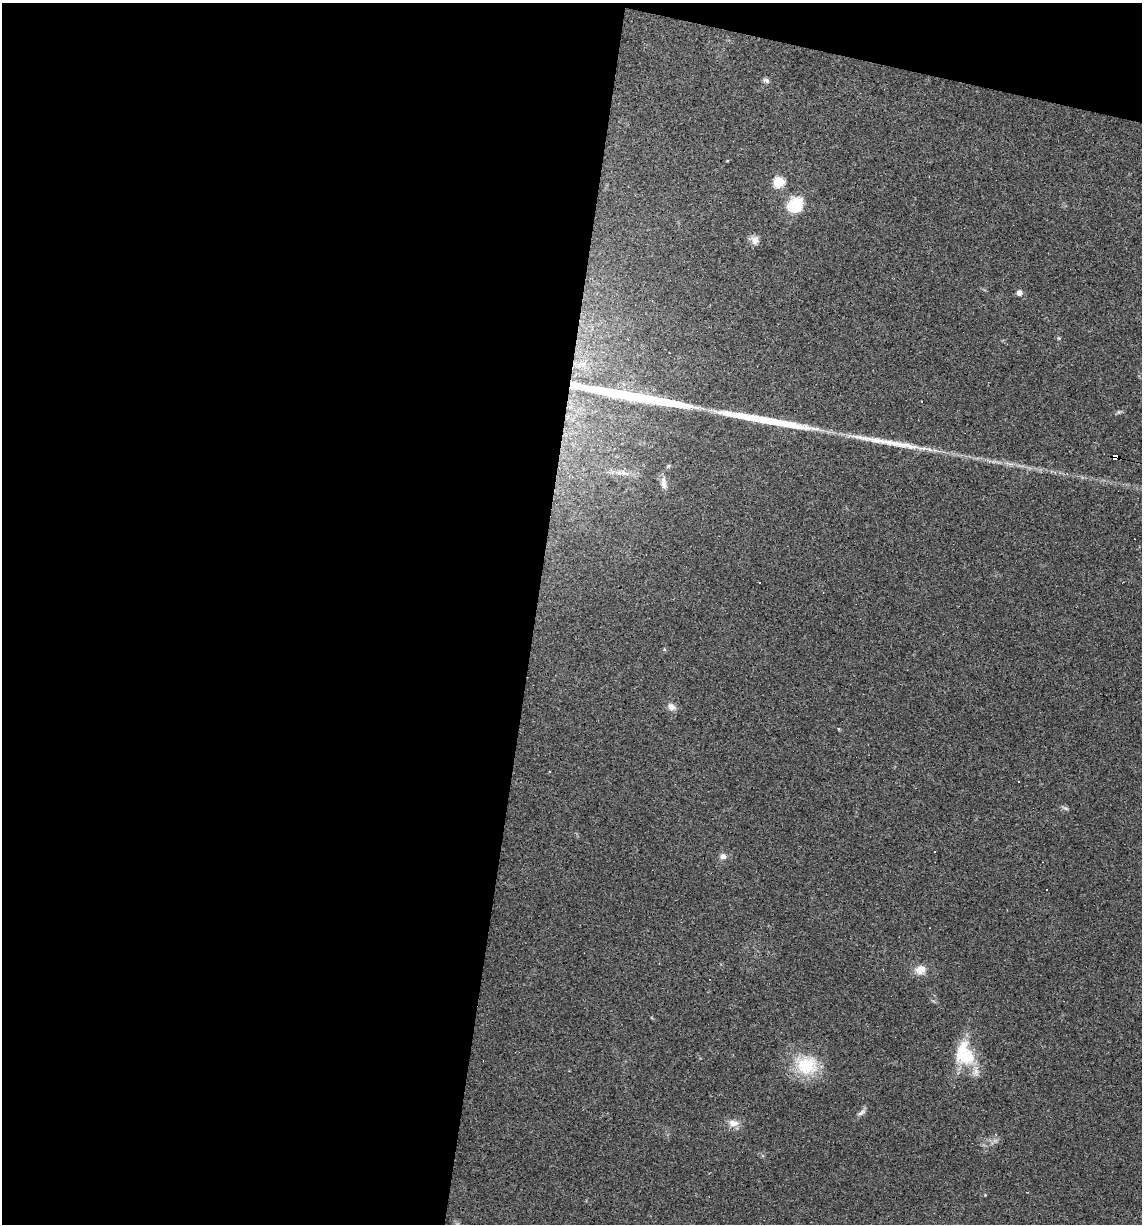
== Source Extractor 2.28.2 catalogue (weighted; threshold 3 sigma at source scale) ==
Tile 1 of 4 x 4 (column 1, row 1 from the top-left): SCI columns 114-1253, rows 3666-4887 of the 4907 x 4887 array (HDU 1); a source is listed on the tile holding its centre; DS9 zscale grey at full resolution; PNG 1144 x 1226 px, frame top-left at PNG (2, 3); no overlay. Shown black and unused: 49% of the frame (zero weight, under 3 of 4 exposures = <1% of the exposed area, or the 3 px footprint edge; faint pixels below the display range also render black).
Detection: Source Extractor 2.28.2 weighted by HDU 2 'WHT'; one run over the whole footprint, this tile lists its part. Background 0.0581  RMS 0.0048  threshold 0.0217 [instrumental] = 3 sigma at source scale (4.5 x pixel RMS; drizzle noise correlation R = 1.50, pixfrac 1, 0.05/0.05 arcsec/px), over >= 5 px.
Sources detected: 26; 3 cosmic-ray / hot-pixel residue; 3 long thin detections or spike segments (spike, bleed or trail) — not listed; the other 20 listed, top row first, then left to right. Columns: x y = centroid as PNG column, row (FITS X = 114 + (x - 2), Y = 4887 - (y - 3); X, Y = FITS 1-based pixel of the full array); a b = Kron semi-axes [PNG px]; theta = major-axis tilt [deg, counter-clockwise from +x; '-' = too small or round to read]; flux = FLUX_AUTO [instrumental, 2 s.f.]
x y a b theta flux
766 80 9 6 -24 1.1
779 182 6 5 - 32
795 205 19 15 42 14
755 240 11 11 - 2.8
1019 292 6 6 - 2.2
1119 412 5 5 - 0.73
1115 456 6 4 -7 120
623 473 25 7 -8 5.1
664 483 16 7 -85 2.8
672 707 11 8 -30 2.4
550 772 3 2 - 0.51
1065 808 7 4 -18 0.91
934 852 3 3 - 0.91
723 856 7 7 - 2.2
920 970 12 10 17 5.2
964 1054 34 24 -72 21
806 1065 31 25 -12 21
862 1112 11 6 33 1.7
733 1123 14 9 -12 3.8
996 1134 4 3 - 0.4
Overlapping masked pixels (flux is a lower limit): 1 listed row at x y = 1115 456